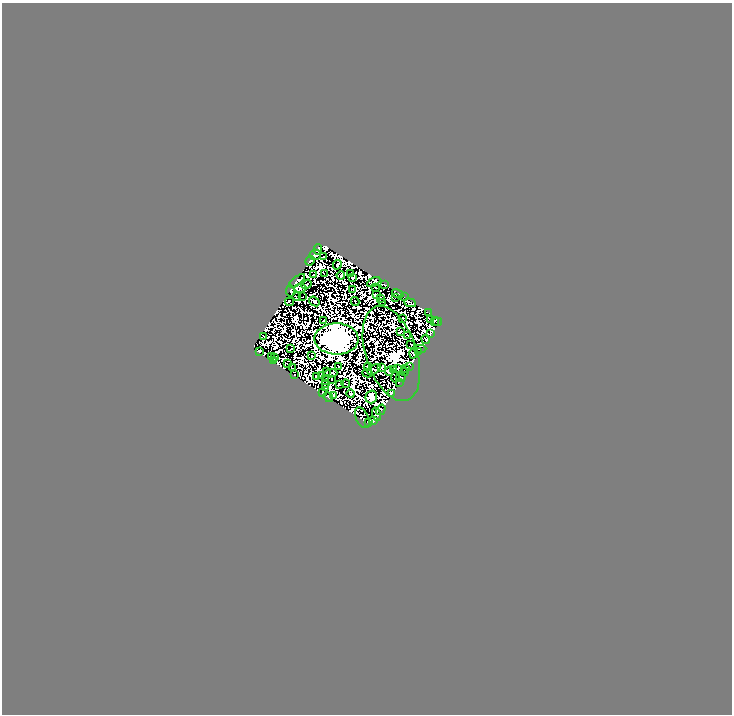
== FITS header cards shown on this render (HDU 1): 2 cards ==
NAXIS1  =                  730
NAXIS2  =                  712

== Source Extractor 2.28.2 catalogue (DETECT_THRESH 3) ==
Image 730 x 712 px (HDU 1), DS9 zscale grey, 1 PNG px = 1 image px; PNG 734 x 716 px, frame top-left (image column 1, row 712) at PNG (2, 3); each listed source drawn as its Kron ellipse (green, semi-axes under 4 px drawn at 4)
Background 2.1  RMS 6.4e-04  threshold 0.00193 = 3 sigma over >= 5 px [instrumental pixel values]
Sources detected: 174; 83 with non-positive FLUX_AUTO (blend fragments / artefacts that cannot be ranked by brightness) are neither listed nor drawn; the other 91 listed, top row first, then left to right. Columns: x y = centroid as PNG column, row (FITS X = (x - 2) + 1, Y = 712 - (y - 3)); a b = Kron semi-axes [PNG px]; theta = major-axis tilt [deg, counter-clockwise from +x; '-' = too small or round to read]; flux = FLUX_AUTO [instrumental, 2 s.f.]
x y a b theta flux
318 249 5 4 - 130
315 255 5 5 - 68
323 257 3 2 - 6.6
310 261 5 3 - 26
337 265 5 3 - 100
351 273 2 2 - 41
324 274 3 2 - 12
313 275 2 2 - 18
341 275 4 2 - 30
352 278 3 2 - 39
297 281 9 4 40 49
374 282 7 4 28 9
307 284 5 2 - 41
385 285 3 2 - 38
300 288 6 3 1 42
375 288 3 2 - 9.3
353 289 2 2 - 28
291 291 5 2 - 8.2
376 294 3 2 - 3
398 294 6 3 -29 62
296 297 4 3 - 13
303 297 2 2 - 26
395 297 2 2 - 14
404 297 2 2 - 35
381 298 4 2 - 17
314 301 5 3 - 69
289 302 4 3 - 9.3
355 302 4 2 - 5.4
382 302 3 2 - 4.1
410 303 6 4 -25 59
428 312 4 2 - 24
402 318 3 2 - 36
431 319 4 2 - 19
323 321 3 2 - 22
434 321 2 2 - 22
437 322 4 2 - 20
401 332 4 2 - 10
430 334 4 2 - 58
407 335 3 2 - 7.2
264 336 2 2 - 32
336 339 22 15 -1 270000
426 340 4 2 - 63
411 344 3 2 - 26
291 349 4 2 - 33
420 349 6 2 3 7.8
259 351 4 2 - 75
418 352 3 3 - 88
414 353 5 2 - 25
391 354 49 25 -72 5800
312 356 2 2 - 28
271 357 2 2 - 23
275 358 3 2 - 13
273 361 3 2 - 43
288 363 4 2 - 17
338 367 2 2 - 17
368 367 4 3 - 6.8
409 367 2 2 - 20
292 368 3 2 - 16
382 368 4 2 - 35
397 368 3 3 - 13
406 368 2 2 - 7.6
393 369 3 2 - 28
374 370 7 3 36 22
326 371 3 2 - 36
389 371 4 4 - 700
404 372 4 3 - 75
331 373 6 3 3 7.8
367 373 5 2 - 6.7
294 375 3 2 - 86
321 375 2 2 - 20
316 376 3 2 - 11
395 377 5 2 - 44
401 377 5 2 - 23
325 379 3 2 - 33
331 379 2 2 - 25
399 382 2 2 - 52
326 383 3 2 - 39
346 383 4 2 - 20
339 385 3 2 - 11
325 388 3 2 - 4.9
322 392 3 2 - 14
391 393 4 3 - 190
351 394 4 3 - 21
333 395 2 2 - 39
328 397 5 3 - 58
371 397 6 5 - 7200
381 410 5 3 - 45
377 414 7 4 -70 56
362 418 11 6 -65 11
374 421 3 2 - 59
368 422 2 2 - 26
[83 non-positive-flux detections neither listed nor drawn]